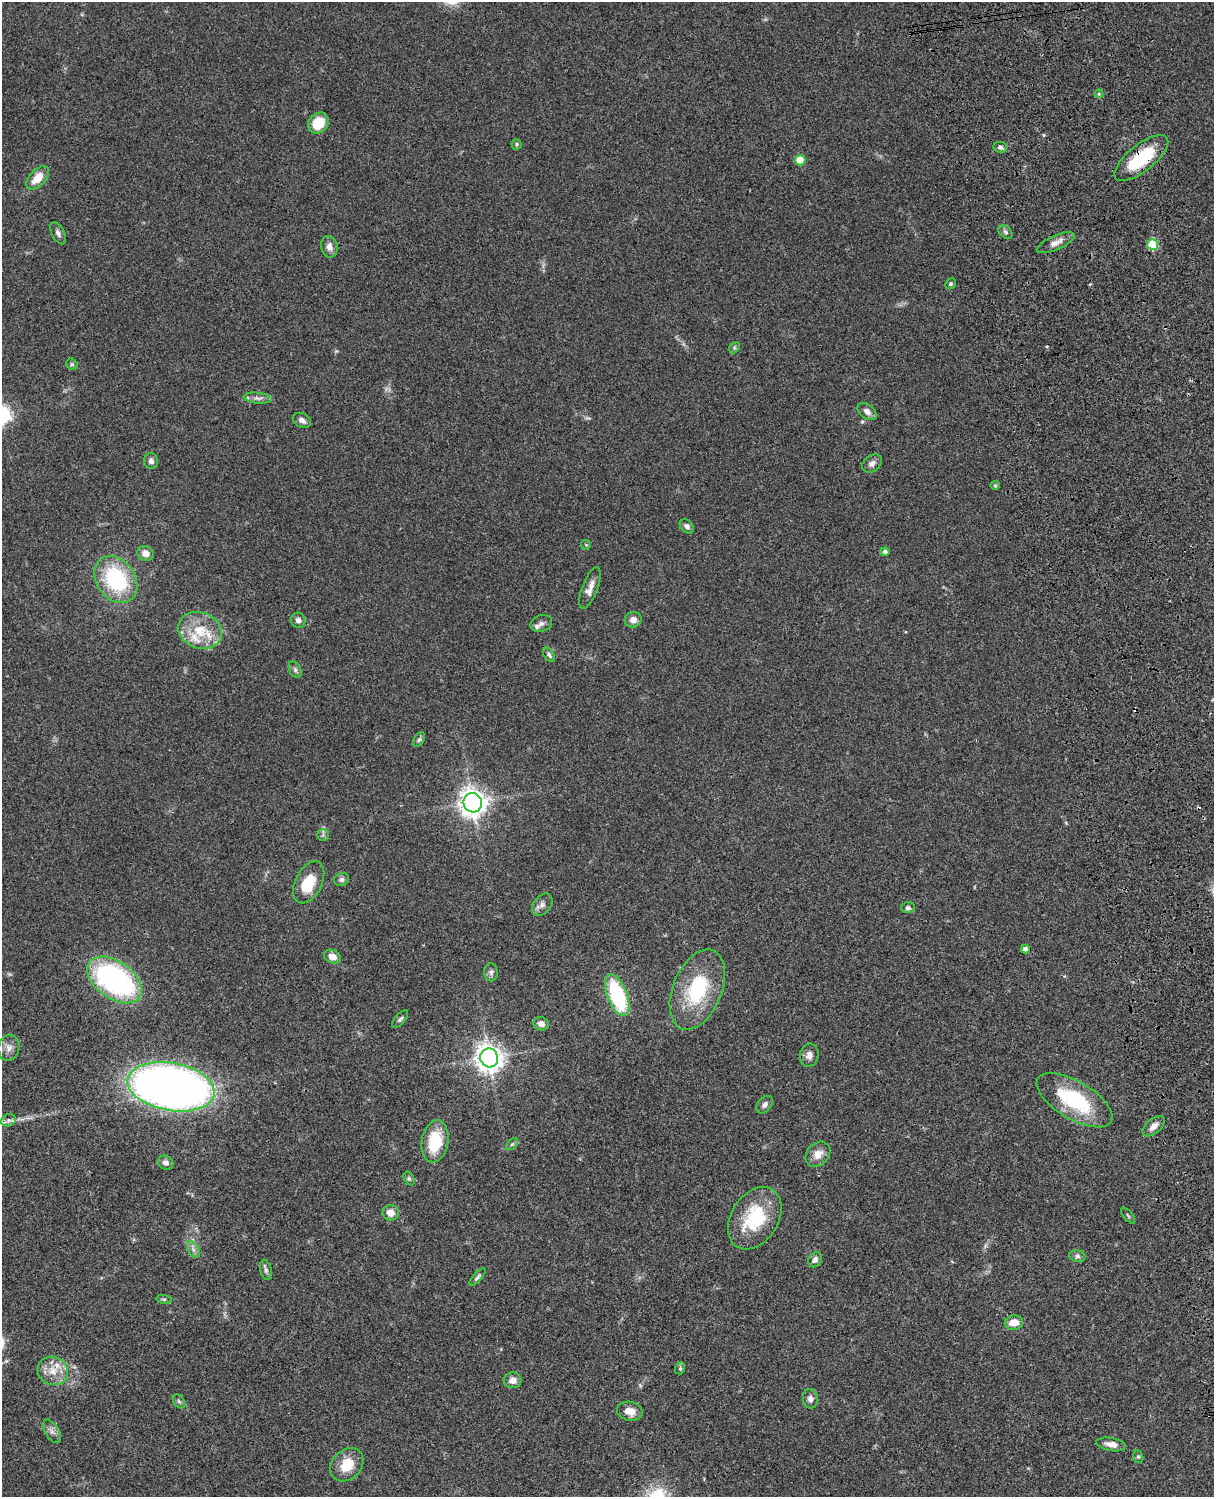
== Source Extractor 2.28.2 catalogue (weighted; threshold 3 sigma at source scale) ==
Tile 6 of 4 x 3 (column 2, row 2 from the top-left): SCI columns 1334-2545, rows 1773-3267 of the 5086 x 4926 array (HDU 1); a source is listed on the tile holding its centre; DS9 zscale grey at full resolution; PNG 1216 x 1499 px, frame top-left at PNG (2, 2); each listed source drawn as its Kron ellipse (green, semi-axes under 4 px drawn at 4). Shown black and unused: <1% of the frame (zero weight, under 3 of 4 exposures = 6% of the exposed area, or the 3 px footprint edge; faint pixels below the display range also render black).
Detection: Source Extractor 2.28.2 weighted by HDU 2 'WHT'; one run over the whole footprint, this tile lists its part. Background 0.0794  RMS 0.0058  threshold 0.0262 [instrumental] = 3 sigma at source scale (4.5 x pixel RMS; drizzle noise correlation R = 1.50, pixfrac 1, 0.05/0.05 arcsec/px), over >= 5 px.
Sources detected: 84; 2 cosmic-ray / hot-pixel residue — neither listed nor drawn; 1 inside a brighter listed object's ellipse — not listed separately; the other 81 listed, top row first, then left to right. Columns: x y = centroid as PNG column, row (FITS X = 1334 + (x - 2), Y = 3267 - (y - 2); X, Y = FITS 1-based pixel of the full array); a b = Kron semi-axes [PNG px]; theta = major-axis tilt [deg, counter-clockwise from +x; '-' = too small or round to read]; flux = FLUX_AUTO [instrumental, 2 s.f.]
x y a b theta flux
1099 94 4 4 - 0.64
318 123 11 9 47 16
517 144 5 5 - 0.89
1000 147 7 5 -11 1.6
1141 158 33 13 39 32
800 160 5 5 - 14
38 178 14 8 45 8.7
1006 232 8 5 -42 1.4
58 233 12 6 -62 2.2
1056 243 20 7 23 4.3
1153 244 5 5 - 29
329 247 11 8 -78 3.5
951 284 6 5 - 0.81
734 348 6 4 46 0.88
72 364 6 5 - 0.94
258 398 14 5 -6 2.3
867 411 11 7 -39 3.1
302 420 10 7 -29 2.6
151 461 7 7 - 2.3
872 463 11 7 37 2.6
995 485 5 4 - 0.72
687 526 8 6 -43 2
586 545 5 5 - 0.62
885 552 4 4 - 1.7
145 553 8 7 - 4.2
116 579 25 19 -54 50
590 588 22 7 69 4.6
298 620 7 7 - 2.3
633 620 8 7 - 3.4
541 623 11 8 18 2.7
200 630 22 18 -22 18
549 655 8 5 -54 1.3
295 670 9 5 -64 1.5
419 740 8 5 61 1.3
473 803 10 9 - 550
323 835 5 5 - 1.2
341 880 7 6 - 1.5
309 882 22 13 64 17
542 905 12 8 51 2.9
908 908 7 5 -1 1.4
1025 949 4 4 - 2.3
332 956 9 6 -24 4.4
491 972 9 7 -88 1.7
114 980 31 18 -35 120
697 990 42 24 68 40
617 995 22 10 -69 50
400 1019 11 5 49 1.4
541 1024 8 6 -16 3.7
9 1048 13 10 79 3.7
809 1055 11 9 80 3.3
489 1058 9 9 - 570
171 1087 44 24 -10 470
1074 1100 43 19 -31 43
765 1105 10 6 50 2.1
8 1120 8 6 18 1.8
1154 1126 13 7 40 3.6
435 1141 21 13 80 22
512 1144 7 4 44 1
818 1154 14 11 47 5.7
166 1163 8 6 -33 2.2
409 1178 7 5 -62 0.98
391 1213 8 7 - 5.3
1128 1215 9 3 -50 0.77
755 1218 34 23 58 33
193 1249 9 5 -59 2
1077 1256 8 6 -16 1.5
815 1260 8 6 57 2.1
266 1270 10 5 -77 1.7
478 1277 11 4 47 1.4
164 1299 8 4 -7 0.96
1014 1323 9 7 5 6.8
680 1368 6 5 - 0.96
53 1371 15 14 - 8.9
513 1380 9 8 - 3.7
810 1399 10 7 -83 2.7
179 1401 8 5 -53 1.2
630 1411 13 9 -11 5.4
52 1431 13 7 -58 2.8
1111 1444 15 6 -11 4.7
1138 1457 6 5 - 0.94
347 1465 18 14 46 14
Overlapping masked pixels (flux is a lower limit): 1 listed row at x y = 1141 158